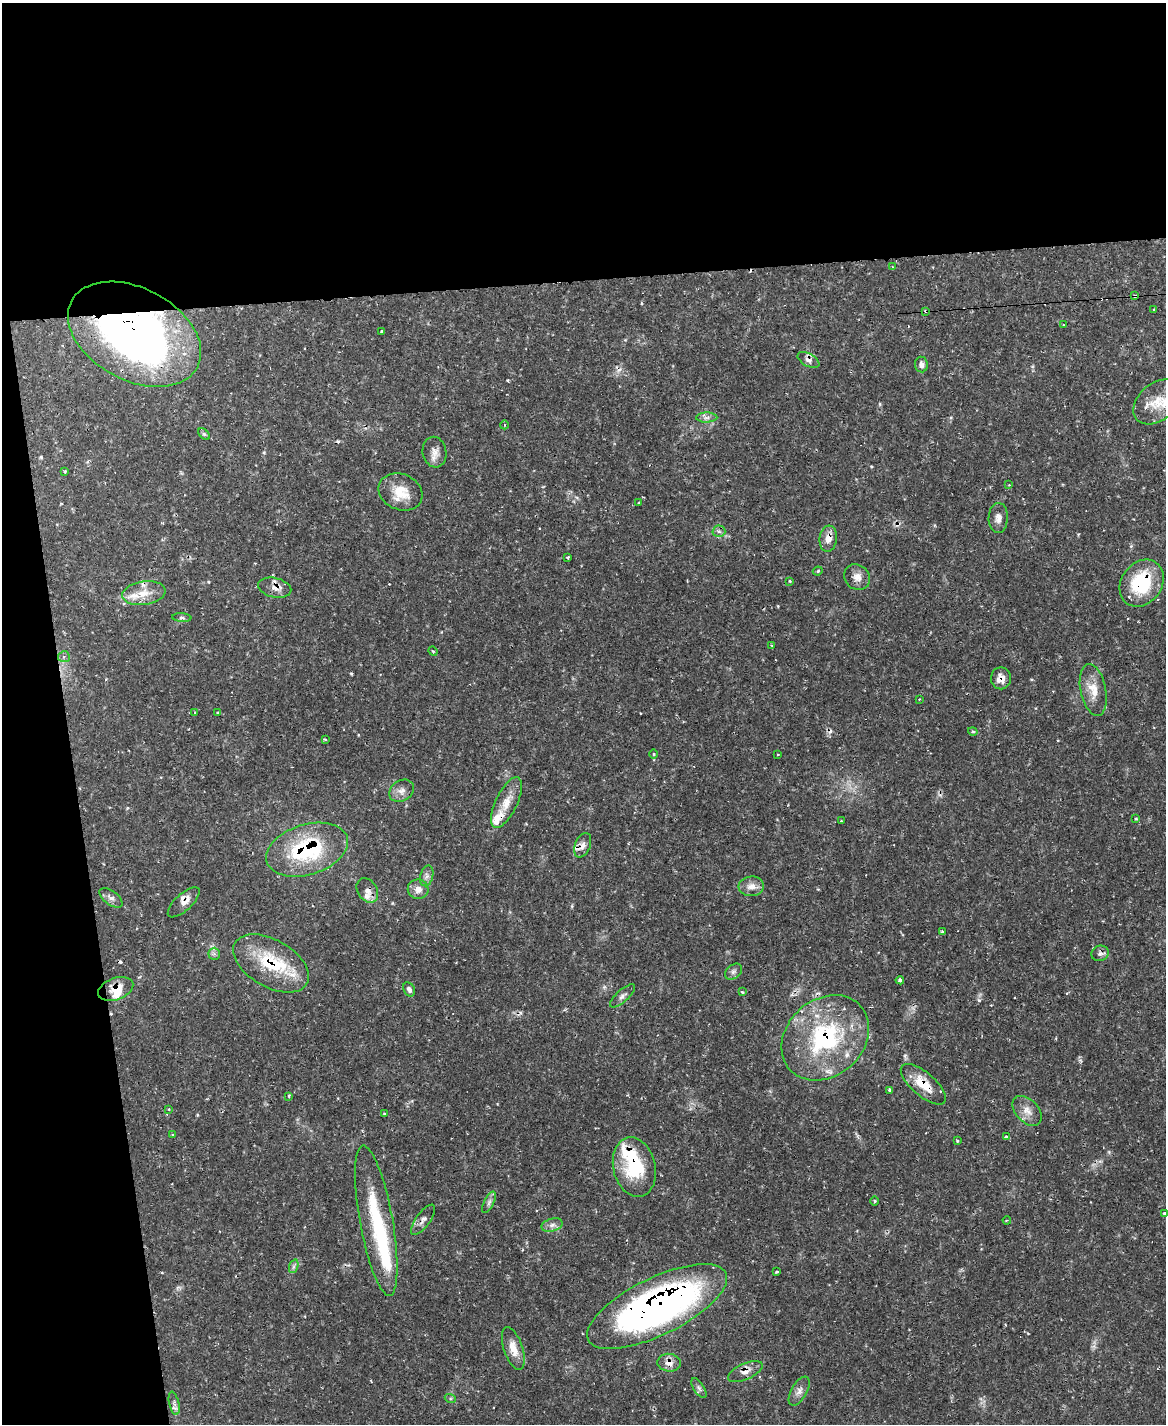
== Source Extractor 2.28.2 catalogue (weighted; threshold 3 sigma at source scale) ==
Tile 1 of 4 x 3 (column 1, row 1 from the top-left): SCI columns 1-1164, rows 3082-4503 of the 4658 x 4633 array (HDU 1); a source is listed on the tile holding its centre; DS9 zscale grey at full resolution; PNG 1168 x 1426 px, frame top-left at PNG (2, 3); each listed source drawn as its Kron ellipse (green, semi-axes under 4 px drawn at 4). Shown black and unused: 25% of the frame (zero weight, under 2 of 3 exposures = <1% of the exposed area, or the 3 px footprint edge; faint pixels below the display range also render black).
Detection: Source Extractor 2.28.2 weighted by HDU 2 'WHT'; one run over the whole footprint, this tile lists its part. Background 0.119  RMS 0.0032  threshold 0.0145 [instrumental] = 3 sigma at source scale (4.5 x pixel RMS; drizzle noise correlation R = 1.50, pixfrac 1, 0.05/0.05 arcsec/px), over >= 5 px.
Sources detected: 117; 2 inside a brighter object's white glare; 13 cosmic-ray / hot-pixel residue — neither listed nor drawn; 11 inside a brighter listed object's ellipse — not listed separately; the other 91 listed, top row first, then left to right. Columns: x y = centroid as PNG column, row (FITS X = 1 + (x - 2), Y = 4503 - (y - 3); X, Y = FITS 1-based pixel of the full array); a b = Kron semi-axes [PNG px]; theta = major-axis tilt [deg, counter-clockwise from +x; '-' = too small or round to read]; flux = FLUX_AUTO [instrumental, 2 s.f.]
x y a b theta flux
892 267 3 3 - 0.29
1135 296 4 3 - 0.45
1154 309 3 3 - 0.4
926 311 3 2 - 0.47
1064 325 3 2 - 0.25
382 331 3 3 - 0.67
134 334 71 46 -28 170
808 360 12 6 -28 1.5
921 364 8 6 -84 1.5
1158 402 27 18 40 9
707 417 11 5 1 1.3
504 425 4 3 - 0.26
204 434 7 4 -44 0.56
434 452 15 12 -81 2.6
65 471 3 3 - 0.32
1009 485 2 2 - 0.21
401 492 23 18 -23 7
639 503 3 3 - 0.38
998 518 15 9 88 2.1
719 531 6 6 - 0.94
828 539 13 8 83 3
567 557 3 3 - 0.51
818 571 5 4 - 0.54
857 577 14 12 -44 2.6
790 581 3 2 - 0.32
1142 583 25 20 53 20
275 588 17 9 -12 2.8
144 593 22 11 9 5.1
182 618 9 4 -4 0.62
772 645 4 2 - 0.29
433 651 5 4 - 0.4
64 657 6 5 - 0.76
1001 678 11 10 - 2.8
1093 690 26 12 -78 5.4
919 699 4 2 - 0.26
195 713 4 2 - 0.24
218 713 3 3 - 0.45
973 731 5 4 - 0.47
325 739 3 3 - 0.32
653 754 5 3 - 0.34
778 754 3 2 - 0.23
402 791 13 10 34 2.3
506 803 27 11 64 5.4
1136 819 4 3 - 0.32
841 821 3 3 - 0.25
583 845 13 7 67 2
307 850 42 25 17 33
427 876 10 6 77 1.4
751 886 13 10 5 2.7
418 889 10 10 - 2.7
367 890 13 9 -57 2.1
111 898 13 7 -37 1.6
184 902 20 8 43 2.5
943 932 3 3 - 0.89
1100 953 9 7 18 1.3
214 954 6 6 - 0.85
271 963 41 23 -30 19
733 972 9 6 38 1.1
900 980 4 4 - 0.8
116 989 18 11 20 4.7
409 989 7 5 -60 1.1
742 992 4 3 - 0.42
623 996 16 6 42 1.3
825 1038 48 38 42 44
923 1084 28 11 -41 7.3
890 1090 4 3 - 1.6
289 1096 3 3 - 0.43
169 1109 4 3 - 0.3
1027 1111 18 11 -47 3.3
384 1114 4 3 - 0.42
173 1134 3 3 - 0.62
1006 1137 4 3 - 1.2
957 1140 3 3 - 0.51
634 1167 30 21 -77 19
875 1201 4 3 - 0.33
489 1202 11 5 64 1.1
1164 1213 4 4 - 0.54
423 1220 18 7 54 1.8
1007 1220 4 3 - 0.32
376 1221 76 16 -80 25
552 1225 11 6 15 1.5
294 1266 7 4 71 0.8
777 1272 3 3 - 0.4
657 1306 77 28 26 160
513 1348 22 9 -71 4.3
669 1363 12 9 -4 2.5
745 1372 18 8 24 2.6
699 1388 11 5 -57 1
799 1391 16 8 60 2
450 1398 5 4 - 0.46
174 1403 12 5 -78 1.1
Overlapping masked pixels (flux is a lower limit): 23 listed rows (the first 20) at x y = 1135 296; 926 311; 134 334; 808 360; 828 539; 1142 583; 275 588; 1001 678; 583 845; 307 850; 367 890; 184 902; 1100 953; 271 963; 116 989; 825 1038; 923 1084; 634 1167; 423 1220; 376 1221
Isophote crosses this tile's border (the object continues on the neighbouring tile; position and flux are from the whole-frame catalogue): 1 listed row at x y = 1164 1213
Unlisted compact peaks at least as high as the median listed source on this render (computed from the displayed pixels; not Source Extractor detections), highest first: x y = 979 1000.